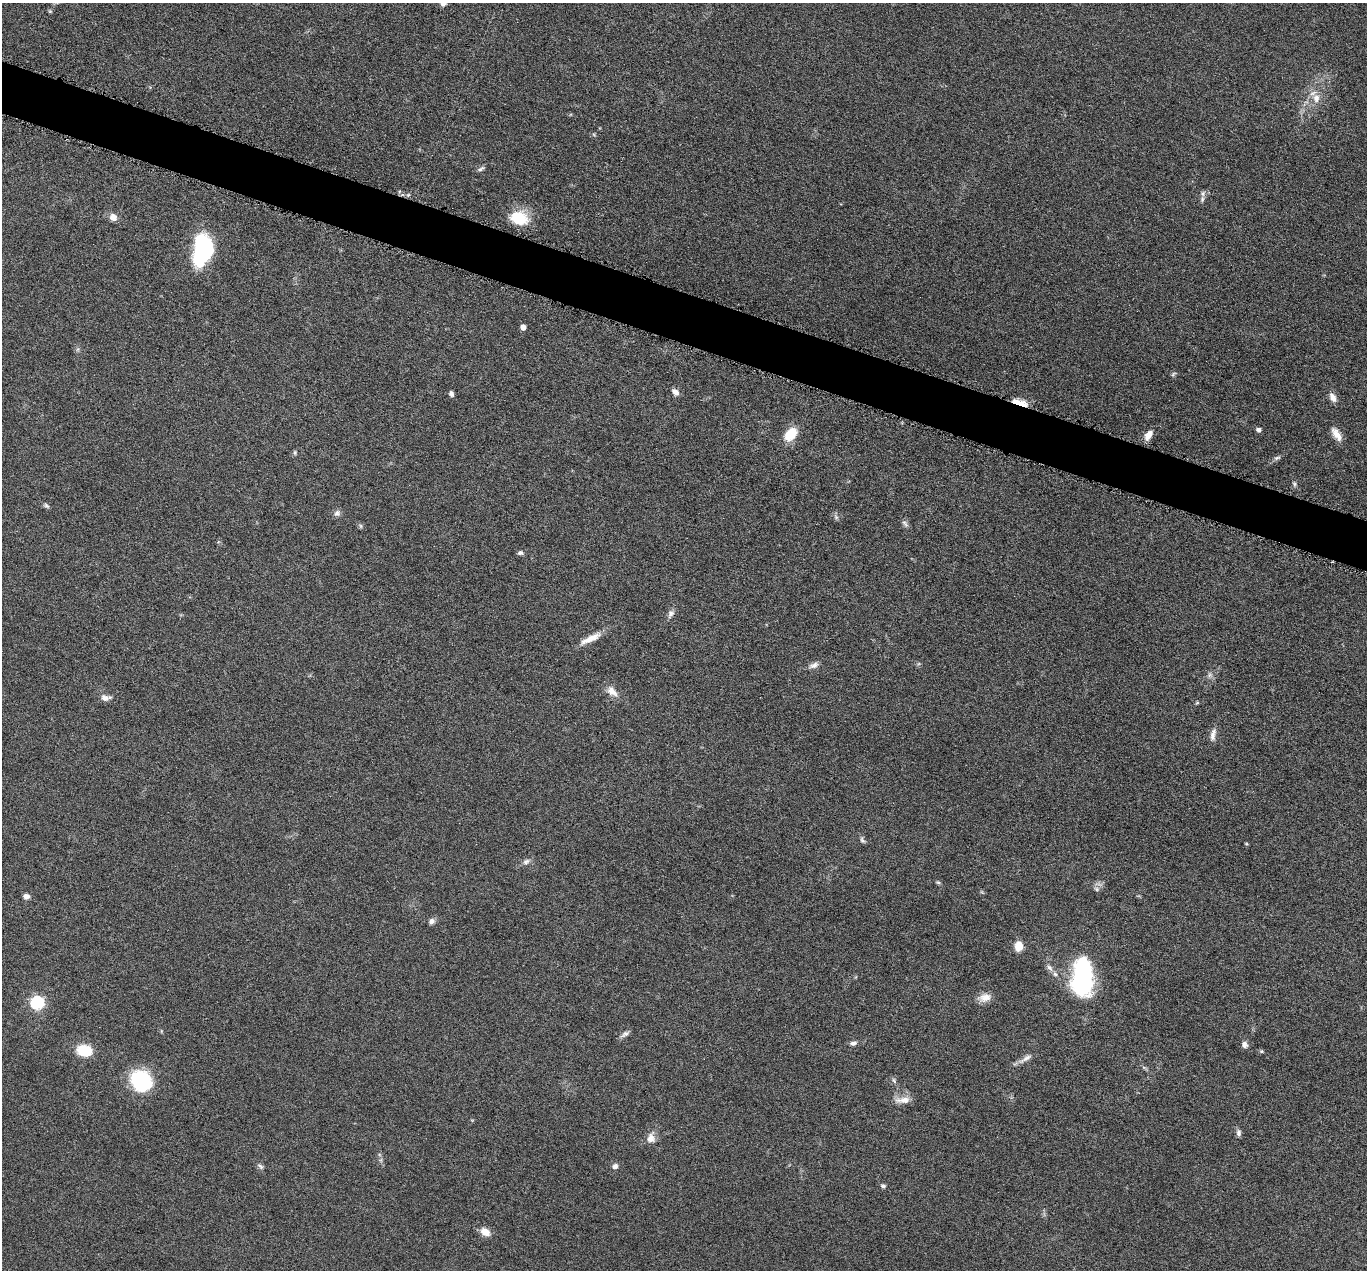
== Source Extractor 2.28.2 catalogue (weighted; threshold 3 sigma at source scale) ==
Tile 11 of 4 x 4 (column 3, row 3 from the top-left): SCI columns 2734-4098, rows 1539-2806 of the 5469 x 5483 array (HDU 1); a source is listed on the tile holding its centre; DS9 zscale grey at full resolution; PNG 1369 x 1272 px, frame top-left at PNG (2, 3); no overlay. Shown black and unused: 4% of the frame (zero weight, under 4 of 8 exposures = <1% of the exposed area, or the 3 px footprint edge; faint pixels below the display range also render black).
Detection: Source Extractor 2.28.2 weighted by HDU 2 'WHT'; one run over the whole footprint, this tile lists its part. Background 0.0374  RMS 0.004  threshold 0.0162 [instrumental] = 3 sigma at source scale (4.09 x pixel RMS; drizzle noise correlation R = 1.36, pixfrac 0.8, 0.05/0.05 arcsec/px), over >= 5 px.
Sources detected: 62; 2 inside a brighter listed object's ellipse — not listed separately; the other 60 listed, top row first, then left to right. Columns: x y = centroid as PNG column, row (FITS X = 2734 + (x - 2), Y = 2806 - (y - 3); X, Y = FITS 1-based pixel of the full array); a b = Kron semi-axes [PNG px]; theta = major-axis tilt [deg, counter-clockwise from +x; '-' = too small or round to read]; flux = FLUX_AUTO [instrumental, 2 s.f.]
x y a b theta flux
443 3 6 5 - 1.6
1316 98 13 10 -90 3.8
481 169 11 5 28 0.93
1203 193 9 6 74 1.3
113 217 7 6 - 3.3
519 218 18 13 -12 13
202 249 32 19 81 31
523 327 5 4 - 2.7
1173 374 7 4 46 0.59
675 392 9 6 -45 1.9
451 394 6 5 - 1
1333 397 11 7 -59 2.8
1020 403 19 6 -18 4.7
1259 430 5 5 - 1.2
790 434 14 10 51 9
1336 434 19 8 -56 3.6
1148 435 12 7 57 3.2
295 452 7 5 85 0.57
1277 458 10 5 18 0.97
1294 484 7 5 -89 0.8
46 506 9 5 -41 0.76
337 513 9 9 - 1.4
836 517 8 4 -46 0.84
905 523 12 5 -52 1.1
361 526 6 4 -89 0.55
520 553 7 5 -1 0.9
671 614 11 7 60 1.5
591 638 31 8 26 4.7
814 665 13 7 19 1.7
1209 675 7 6 - 1.1
612 692 17 9 -42 3.2
105 698 13 7 -3 2.1
1197 703 6 4 18 0.44
1213 735 18 7 82 2.2
862 840 10 5 -67 0.88
526 861 10 7 23 1.4
938 882 6 4 -2 0.52
1096 889 7 5 -23 0.87
26 896 7 6 - 1.8
432 921 7 7 - 1.5
1019 946 9 7 88 5.2
1049 968 11 6 -45 1.5
1082 976 42 20 88 49
985 997 16 10 12 3.2
37 1003 6 6 - 49
625 1034 13 5 32 1.3
853 1043 9 6 6 1.1
1245 1044 8 7 - 1.5
85 1051 12 9 -10 14
1261 1051 6 4 -1 0.54
1025 1059 22 6 32 2.3
141 1081 24 20 -40 25
894 1081 9 5 -63 0.82
903 1100 21 8 4 3.6
1239 1133 9 6 90 1.1
651 1138 14 11 79 2.9
260 1166 9 5 -42 0.98
615 1166 7 6 - 1.3
883 1186 6 5 - 0.77
485 1232 12 8 -31 3.5
Overlapping masked pixels (flux is a lower limit): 1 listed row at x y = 1020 403
Isophote crosses this tile's border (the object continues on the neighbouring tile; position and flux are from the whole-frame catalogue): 1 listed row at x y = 443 3